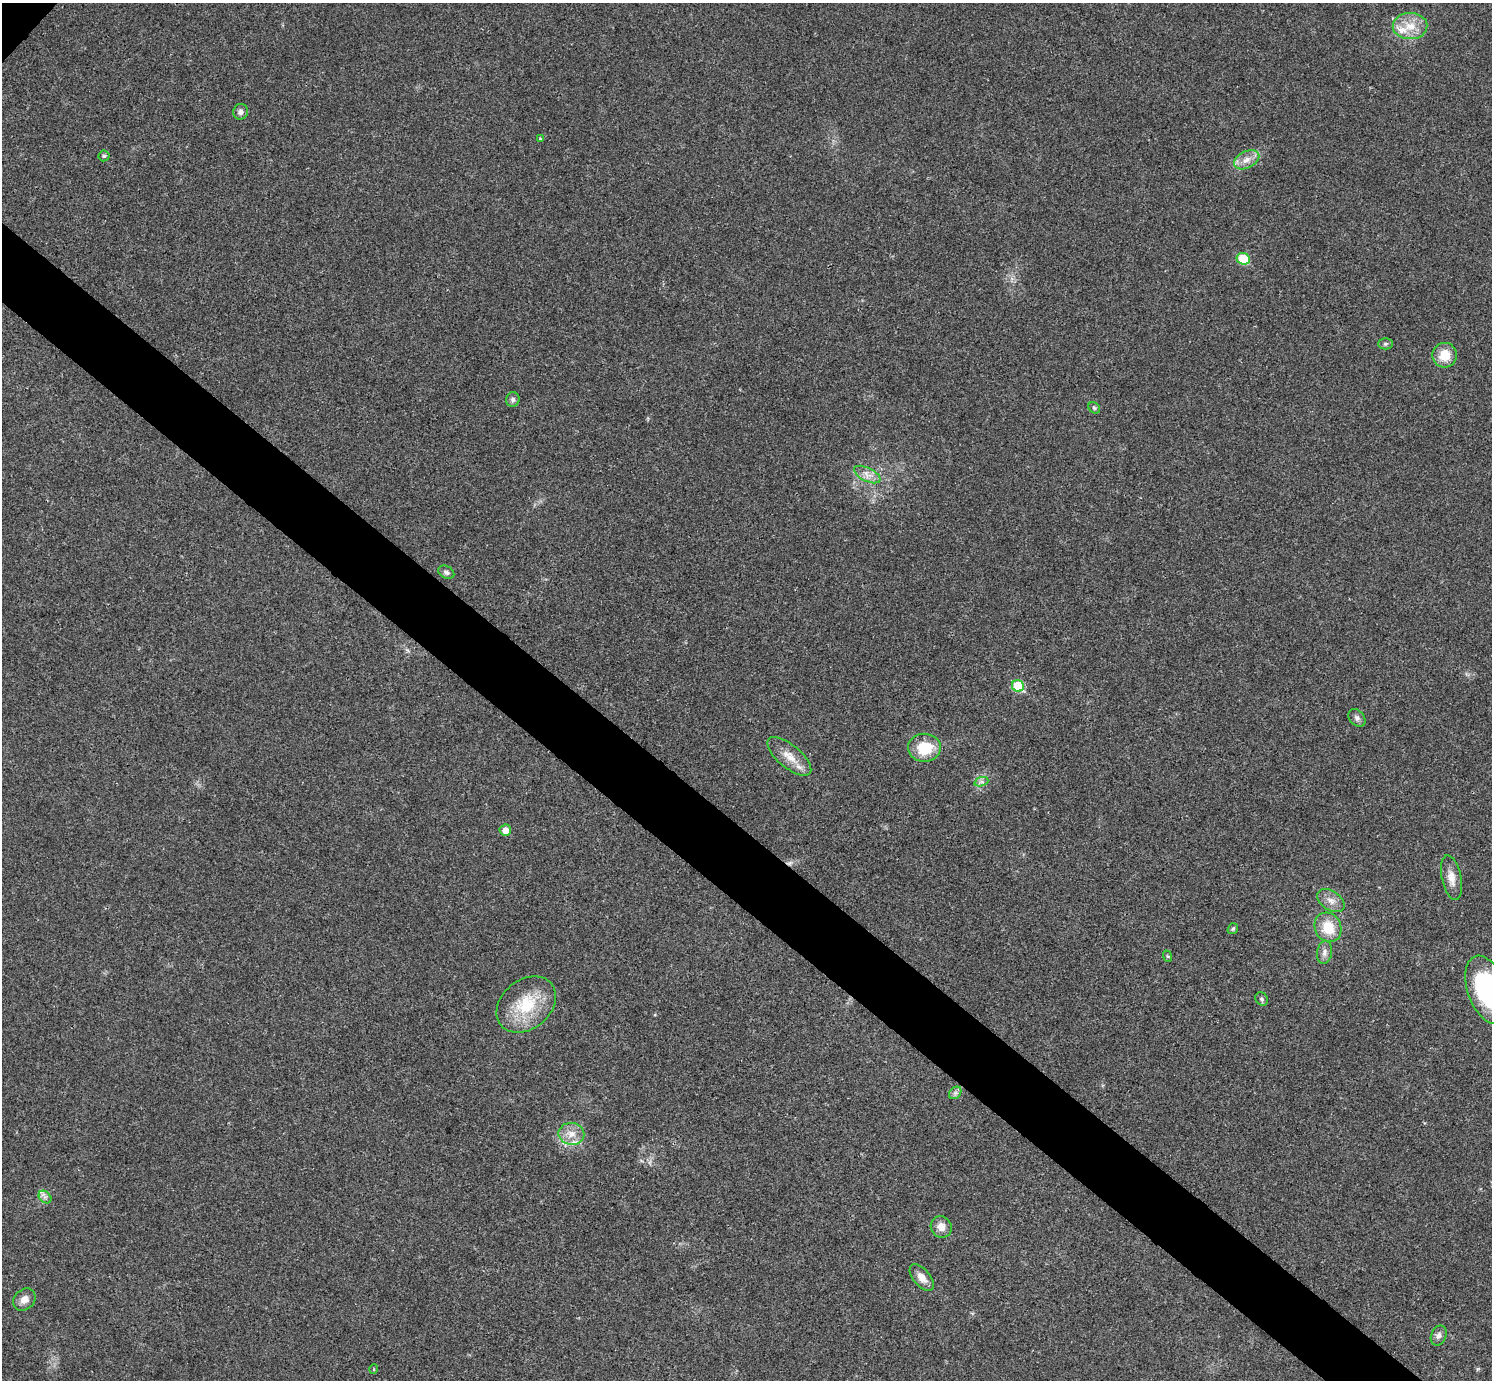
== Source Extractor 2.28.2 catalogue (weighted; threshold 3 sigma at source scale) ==
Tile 6 of 4 x 4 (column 2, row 2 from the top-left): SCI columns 1499-2988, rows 3063-4440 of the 5975 x 5977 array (HDU 1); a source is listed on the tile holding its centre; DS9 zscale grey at full resolution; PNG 1494 x 1382 px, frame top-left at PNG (2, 3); each listed source drawn as its Kron ellipse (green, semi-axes under 4 px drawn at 4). Shown black and unused: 5% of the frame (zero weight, under 3 of 4 exposures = <1% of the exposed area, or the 3 px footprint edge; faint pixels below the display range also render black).
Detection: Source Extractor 2.28.2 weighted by HDU 2 'WHT'; one run over the whole footprint, this tile lists its part. Background 0.021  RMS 0.0056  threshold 0.025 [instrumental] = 3 sigma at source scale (4.5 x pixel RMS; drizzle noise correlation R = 1.50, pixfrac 1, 0.05/0.05 arcsec/px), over >= 5 px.
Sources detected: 37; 2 inside a brighter listed object's ellipse — not listed separately; the other 35 listed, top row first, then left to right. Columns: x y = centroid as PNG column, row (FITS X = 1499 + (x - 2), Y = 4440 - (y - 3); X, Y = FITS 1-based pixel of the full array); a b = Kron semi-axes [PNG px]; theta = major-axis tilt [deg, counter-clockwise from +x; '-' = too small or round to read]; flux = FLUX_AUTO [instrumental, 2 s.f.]
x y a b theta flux
1410 26 17 13 1 9.7
241 112 8 7 - 2.5
540 139 4 3 - 0.66
104 156 5 5 - 0.88
1247 160 13 8 27 4.9
1243 259 7 5 -23 23
1385 344 7 5 0 1.1
1445 355 12 12 - 9.8
513 399 7 7 - 1.5
1094 408 6 5 - 0.92
867 474 14 6 -26 4
446 572 8 6 -28 1.7
1018 686 6 5 - 24
1357 718 10 7 -48 2.1
924 748 16 14 2 17
789 756 27 11 -40 8.8
981 782 7 4 18 1.3
505 830 6 5 - 4.7
1452 878 23 10 -78 5.9
1331 901 15 9 -32 4.5
1328 927 15 13 -63 13
1233 929 6 5 - 0.99
1324 952 12 7 80 2.6
1167 956 6 4 -70 0.68
1487 990 35 19 -71 67
1262 999 7 5 -51 1.2
526 1004 33 24 40 25
955 1093 7 5 45 1.5
571 1134 13 11 -10 6
45 1197 7 5 -44 1.7
941 1227 11 10 - 4.3
922 1278 16 8 -50 5
24 1299 12 10 42 3.9
1439 1335 10 7 67 2.2
374 1369 5 3 - 0.45
Isophote crosses this tile's border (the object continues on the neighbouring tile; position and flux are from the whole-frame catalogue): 1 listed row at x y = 1487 990